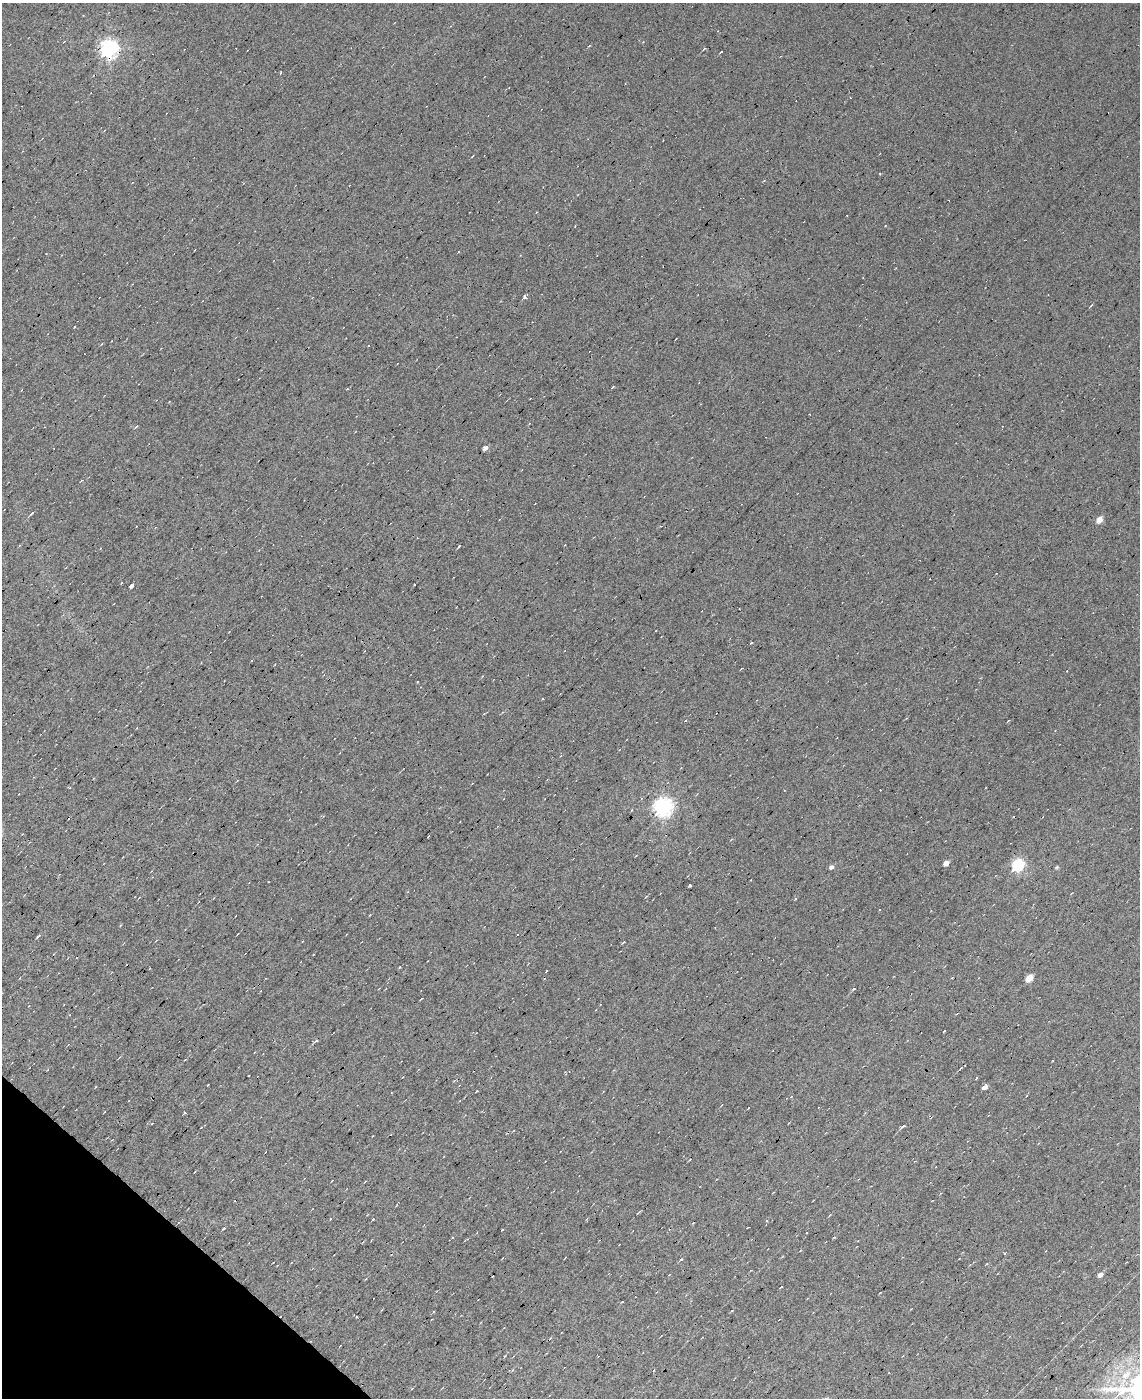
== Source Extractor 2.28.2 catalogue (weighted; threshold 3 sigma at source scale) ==
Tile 6 of 4 x 3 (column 2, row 2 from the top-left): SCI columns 1139-2276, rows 1588-2983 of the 4553 x 4537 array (HDU 1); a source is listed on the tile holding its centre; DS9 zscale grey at full resolution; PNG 1142 x 1400 px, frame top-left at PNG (2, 3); no overlay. Shown black and unused: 4% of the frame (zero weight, under 7 of 13 exposures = <1% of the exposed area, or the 3 px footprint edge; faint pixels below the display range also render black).
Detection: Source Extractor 2.28.2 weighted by HDU 2 'WHT'; one run over the whole footprint, this tile lists its part. Background 0.02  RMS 0.0068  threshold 0.0279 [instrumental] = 3 sigma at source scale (4.09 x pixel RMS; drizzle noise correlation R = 1.36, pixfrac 0.8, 0.0396/0.0396 arcsec/px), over >= 5 px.
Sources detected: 88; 31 cosmic-ray / hot-pixel residue — not listed; the other 57 listed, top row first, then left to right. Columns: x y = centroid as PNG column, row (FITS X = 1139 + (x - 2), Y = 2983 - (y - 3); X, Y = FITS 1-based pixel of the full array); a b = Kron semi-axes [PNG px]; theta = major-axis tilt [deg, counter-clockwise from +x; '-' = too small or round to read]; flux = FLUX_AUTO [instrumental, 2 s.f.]
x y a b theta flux
64 41 3 3 - 0.53
109 49 7 6 - 260
704 49 5 3 - 0.59
280 73 3 3 - 2
850 98 2 2 - 0.54
470 212 2 2 - 0.39
536 212 3 2 - 0.39
459 252 3 2 - 0.51
525 296 3 3 - 9.3
1091 305 4 3 - 0.7
75 327 3 2 - 0.67
368 345 3 2 - 0.57
613 387 3 2 - 0.64
137 426 5 3 - 0.73
44 427 3 2 - 0.51
485 448 4 4 - 3
32 512 3 3 - 5.1
1099 520 5 4 - 7.1
136 526 2 2 - 0.47
122 583 2 2 - 0.55
131 586 4 3 - 34
751 643 3 2 - 0.64
417 682 3 2 - 0.64
1009 720 4 2 - 0.5
784 790 2 2 - 0.43
663 807 7 7 - 260
632 810 3 3 - 0.53
946 863 4 4 - 4.3
1018 865 6 5 - 75
831 867 5 5 - 2
1057 867 5 4 - 0.75
690 885 3 3 - 6.7
795 899 5 3 - 0.54
370 915 3 2 - 0.52
517 934 3 3 - 0.6
39 936 6 3 45 1.2
623 942 3 2 - 0.72
547 971 3 2 - 1.1
1029 978 5 4 - 11
421 999 4 2 - 0.5
944 1031 3 2 - 0.56
316 1040 3 3 - 4.5
248 1076 2 2 - 0.46
208 1085 3 2 - 0.42
96 1087 3 2 - 0.7
984 1087 3 3 - 100
477 1091 3 2 - 0.57
903 1126 5 3 - 1.1
373 1219 3 2 - 0.55
766 1220 4 3 - 0.83
224 1228 4 2 - 1
502 1229 3 2 - 0.84
806 1233 3 2 - 0.55
681 1259 5 3 - 1
1100 1275 6 4 35 2.5
505 1356 6 2 44 0.57
412 1388 5 3 - 0.48
Overlapping masked pixels (flux is a lower limit): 1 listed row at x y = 109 49
Unlisted compact peaks at least as high as the median listed source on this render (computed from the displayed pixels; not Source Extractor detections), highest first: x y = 459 546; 854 989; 400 967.